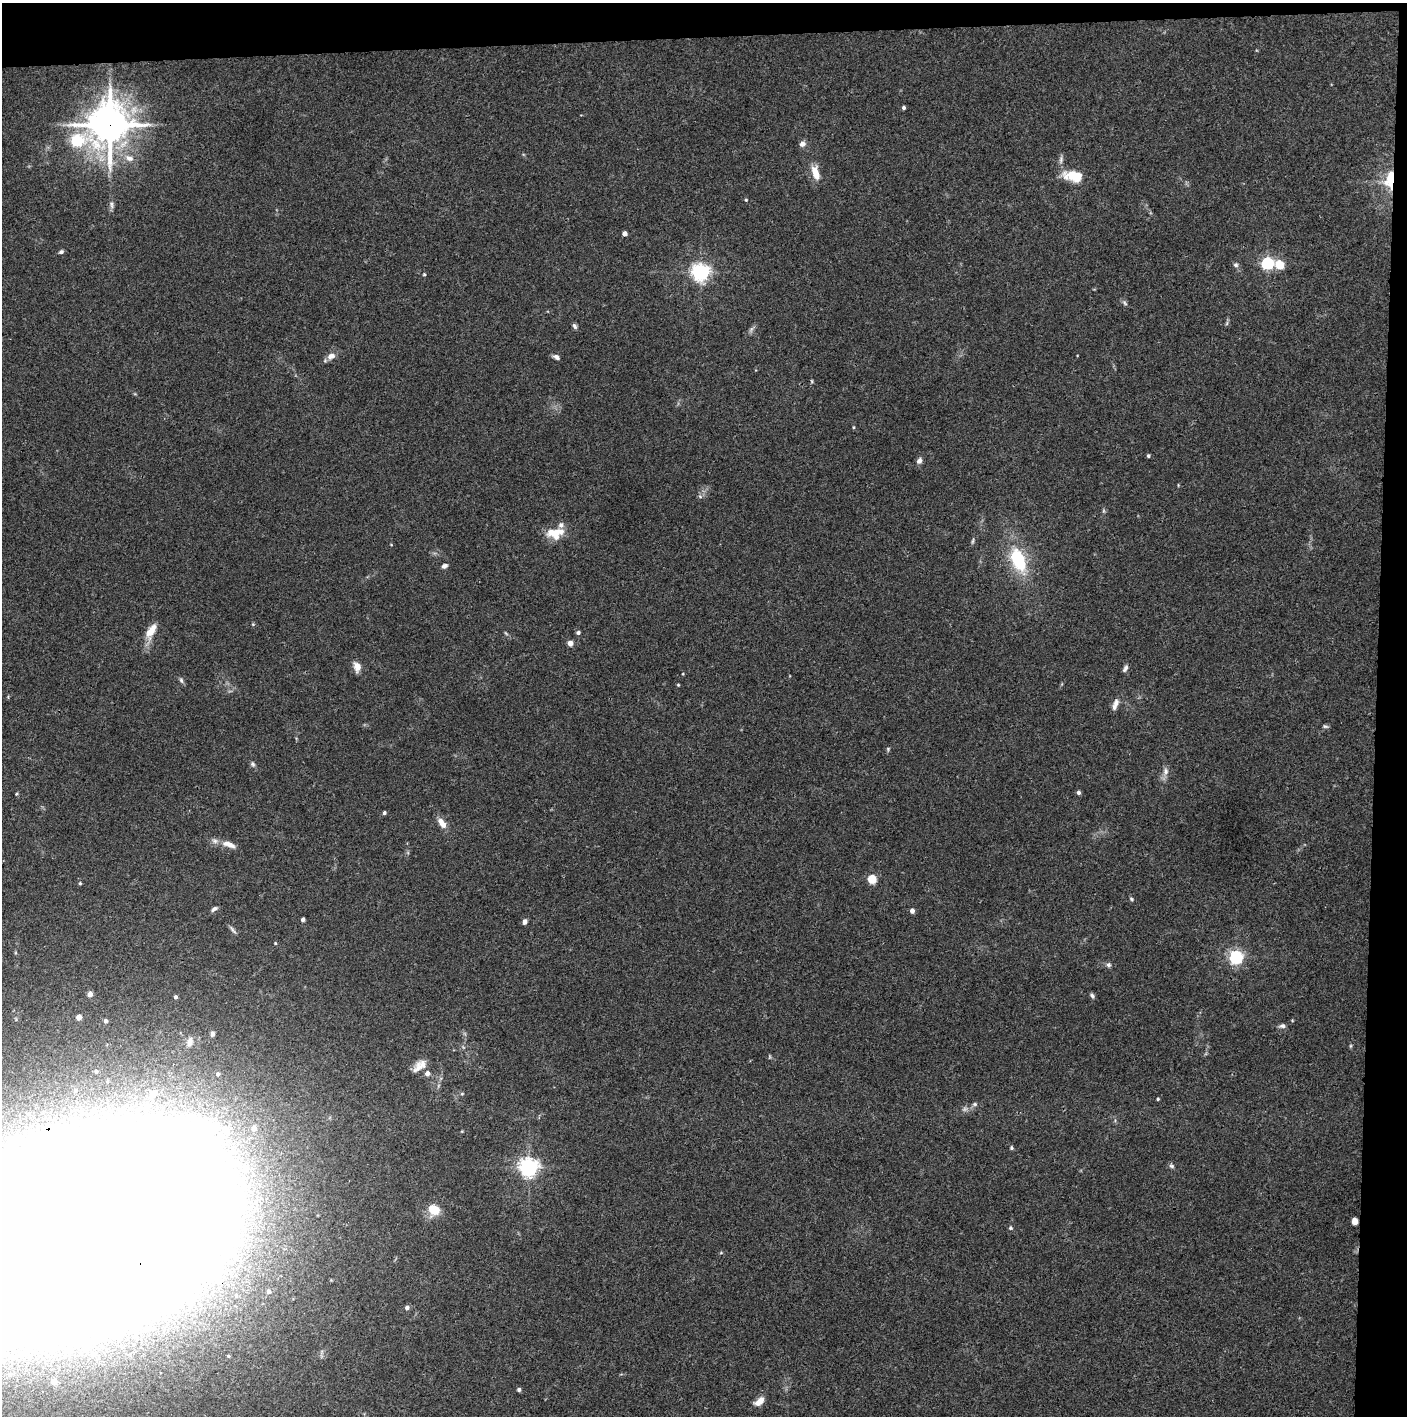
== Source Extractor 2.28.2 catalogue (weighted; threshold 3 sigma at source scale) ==
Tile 3 of 3 x 3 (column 3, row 1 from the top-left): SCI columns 2812-4216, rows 2830-4243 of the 4221 x 4245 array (HDU 1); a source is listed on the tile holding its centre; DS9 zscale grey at full resolution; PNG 1409 x 1418 px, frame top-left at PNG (2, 3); no overlay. Shown black and unused: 5% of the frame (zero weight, under 3 of 4 exposures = <1% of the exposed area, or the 3 px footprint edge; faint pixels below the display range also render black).
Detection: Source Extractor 2.28.2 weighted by HDU 2 'WHT'; one run over the whole footprint, this tile lists its part. Background 0.0339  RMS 0.0046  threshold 0.0208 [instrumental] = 3 sigma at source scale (4.5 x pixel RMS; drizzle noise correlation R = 1.50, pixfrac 1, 0.05/0.05 arcsec/px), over >= 5 px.
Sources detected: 100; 3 too faint to see at this stretch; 3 inside a brighter object's white glare — not listed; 3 inside a brighter listed object's ellipse — not listed separately; the other 91 listed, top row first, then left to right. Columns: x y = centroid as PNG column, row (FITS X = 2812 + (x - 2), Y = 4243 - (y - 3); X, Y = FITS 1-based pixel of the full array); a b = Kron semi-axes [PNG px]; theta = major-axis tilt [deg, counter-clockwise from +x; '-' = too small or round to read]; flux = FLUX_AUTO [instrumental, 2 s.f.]
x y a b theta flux
904 107 4 4 - 0.81
110 125 14 13 - 1100
76 140 7 7 - 49
802 144 7 6 - 2.2
129 158 12 8 -21 3.2
815 173 15 7 -73 6.4
1074 176 22 12 -9 11
1390 179 22 10 79 13
746 200 4 3 - 0.48
111 205 11 5 -86 1.4
625 234 4 4 - 3
61 252 6 4 29 0.87
1267 263 6 5 - 71
1236 265 7 6 - 1.1
1280 265 5 5 - 16
700 272 6 6 - 180
424 274 4 3 - 0.47
1125 303 8 5 -46 0.94
1227 323 7 4 71 0.69
574 326 6 5 - 1.2
331 356 11 8 25 2.7
556 357 8 5 -34 1.4
812 381 5 3 - 0.47
1148 456 4 4 - 0.7
919 461 8 6 65 1.7
555 533 23 13 6 8.8
973 541 8 3 77 0.71
1018 560 31 16 -69 25
444 566 6 5 - 1.5
253 624 5 4 - 0.5
150 632 19 11 70 5.6
578 632 5 4 - 1.1
570 643 5 5 - 3
357 667 10 7 -76 4
1125 668 9 5 66 1.4
181 680 7 5 -73 1
678 685 4 3 - 0.41
1115 704 16 6 70 2.4
1325 726 8 4 -13 0.75
888 749 5 4 - 0.57
253 764 8 5 -63 0.99
1166 771 10 7 90 2
1078 793 5 4 - 0.99
384 813 4 4 - 0.8
442 823 14 7 -55 4.3
229 844 20 7 -18 4.3
872 879 5 5 - 19
80 883 4 4 - 0.56
1131 899 6 4 -25 0.6
214 909 9 4 34 1.3
912 911 4 4 - 2.1
303 919 4 4 - 1.3
525 922 5 4 - 2.3
233 930 14 3 -52 1.1
275 943 3 3 - 0.45
1236 957 6 5 - 98
1108 965 6 6 - 1.1
90 994 6 5 - 2.1
1092 995 7 5 -51 0.91
176 997 4 4 - 0.91
79 1017 4 4 - 4
106 1021 5 4 - 0.99
1282 1026 8 6 -5 1.3
212 1034 6 5 - 1.1
190 1042 11 7 73 2.6
1351 1046 6 4 89 0.54
418 1068 17 12 50 4.5
96 1071 4 3 - 0.83
218 1074 5 4 - 0.88
75 1090 7 5 87 0.97
152 1094 7 6 - 1.9
1158 1099 4 3 - 0.56
975 1104 6 5 - 0.79
28 1114 7 5 0 1.2
254 1128 7 7 - 3.4
226 1130 16 13 88 9.2
1011 1148 5 4 - 0.67
1172 1166 7 5 -16 0.96
529 1167 7 6 - 220
247 1169 12 9 41 5.5
434 1209 10 8 -32 11
1355 1221 5 4 - 7.9
1010 1228 5 5 - 0.73
84 1231 158 77 13 11000
268 1292 4 4 - 1.2
407 1308 5 5 - 1.4
94 1354 9 7 38 2.7
228 1356 4 4 - 0.58
54 1382 6 6 - 3.1
519 1389 4 4 - 0.96
759 1401 13 7 40 3.8
Overlapping masked pixels (flux is a lower limit): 4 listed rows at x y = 110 125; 1390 179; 1355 1221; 84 1231
Isophote crosses this tile's border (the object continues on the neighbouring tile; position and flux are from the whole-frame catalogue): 1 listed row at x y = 84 1231